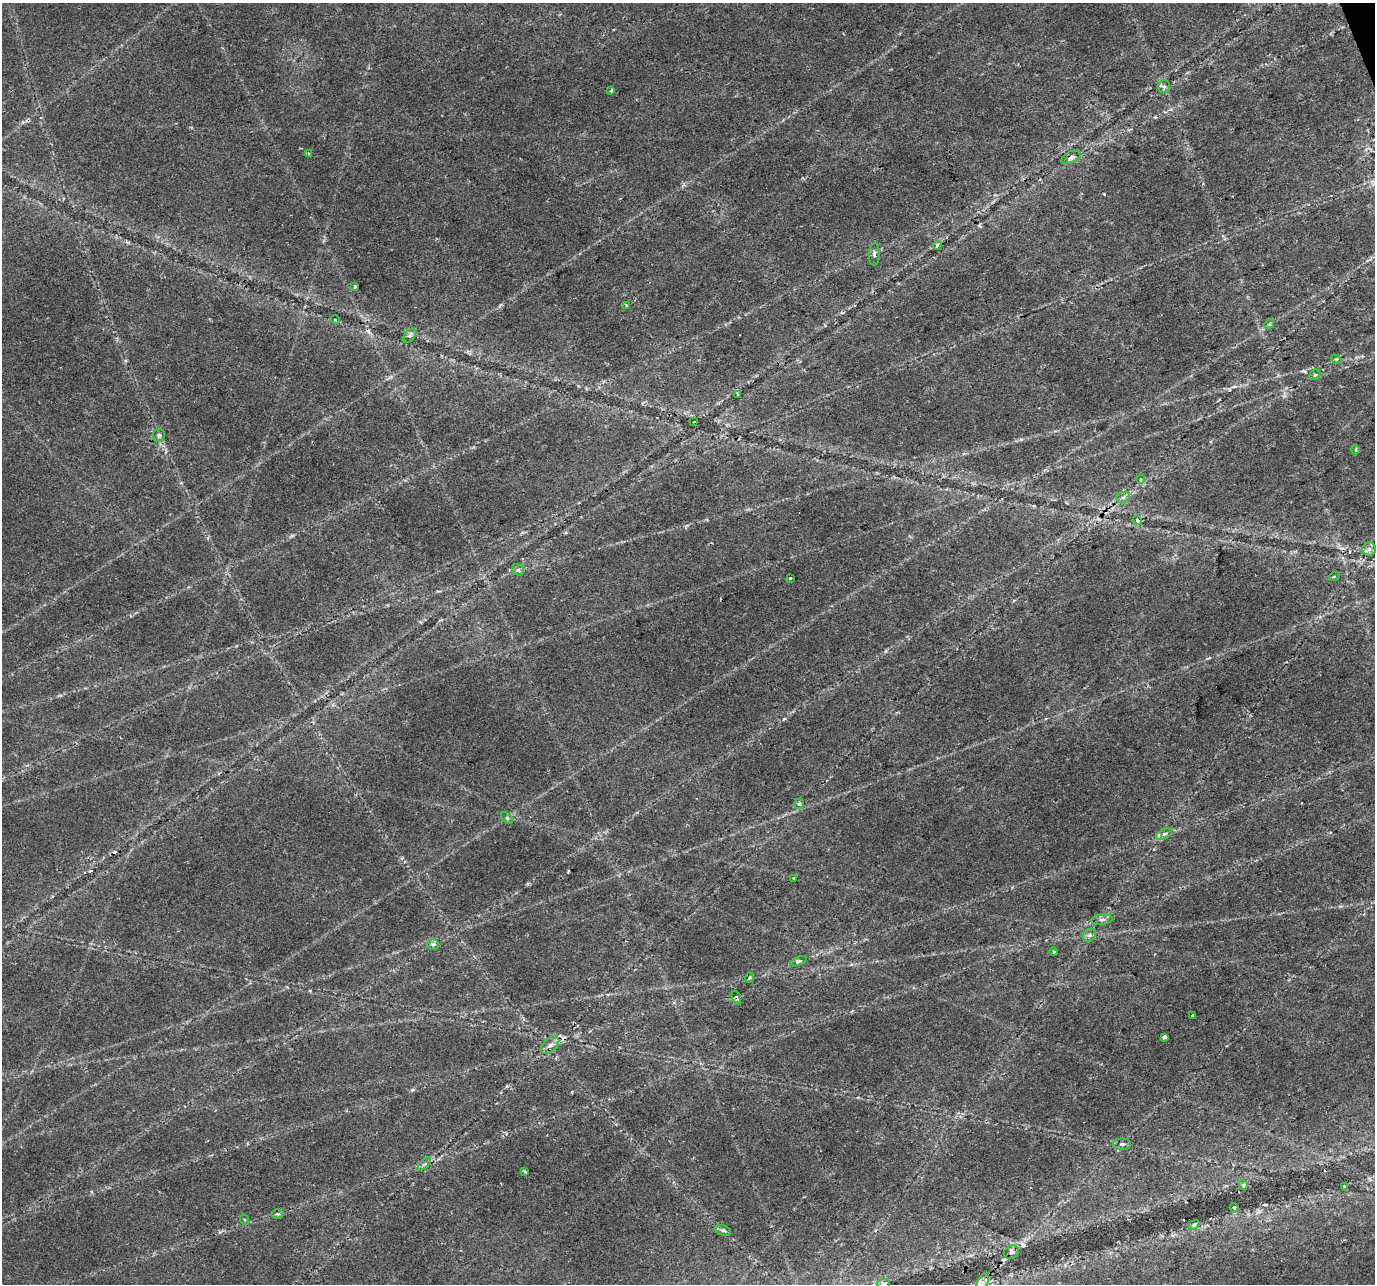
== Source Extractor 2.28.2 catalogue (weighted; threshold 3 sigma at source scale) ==
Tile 10 of 4 x 4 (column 2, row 3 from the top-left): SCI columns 1375-2747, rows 1411-2692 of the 5492 x 5329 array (HDU 1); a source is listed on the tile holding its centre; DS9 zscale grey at full resolution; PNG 1377 x 1286 px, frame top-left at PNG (2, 3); each listed source drawn as its Kron ellipse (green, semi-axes under 4 px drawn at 4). Shown black and unused: <1% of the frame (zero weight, under 2 of 3 exposures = <1% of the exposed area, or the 3 px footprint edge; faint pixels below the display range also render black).
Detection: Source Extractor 2.28.2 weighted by HDU 2 'WHT'; one run over the whole footprint, this tile lists its part. Background 0.0273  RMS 0.0036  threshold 0.0163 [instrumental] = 3 sigma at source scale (4.5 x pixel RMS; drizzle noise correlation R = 1.50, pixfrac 1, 0.0396/0.0396 arcsec/px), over >= 5 px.
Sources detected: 58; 7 cosmic-ray / hot-pixel residue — neither listed nor drawn; the other 51 listed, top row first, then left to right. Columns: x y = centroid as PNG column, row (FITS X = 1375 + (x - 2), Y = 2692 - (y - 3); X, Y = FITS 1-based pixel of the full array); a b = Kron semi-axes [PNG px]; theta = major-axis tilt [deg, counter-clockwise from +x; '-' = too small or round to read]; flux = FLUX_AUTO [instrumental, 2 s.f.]
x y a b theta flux
1164 86 6 5 - 0.92
611 91 4 3 - 0.63
308 153 4 3 - 0.44
1071 157 10 5 28 1.4
937 245 4 3 - 0.47
874 254 11 5 88 1.2
355 287 3 3 - 13
626 305 4 3 - 0.85
335 320 5 3 - 0.33
1269 324 5 4 - 0.49
410 336 8 5 51 1
1336 359 5 3 - 0.37
1315 375 6 5 - 0.64
738 394 3 3 - 0.78
694 422 2 2 - 0.3
159 435 7 6 - 0.88
1355 450 4 4 - 0.48
1140 479 4 3 - 0.35
1123 497 7 5 29 0.97
1137 521 5 4 - 1.7
1369 549 7 7 - 1.4
518 570 6 5 - 0.79
1334 577 5 3 - 0.33
790 578 3 2 - 0.35
799 804 5 4 - 0.77
507 818 7 4 -45 0.6
1164 834 9 5 26 1
794 878 3 2 - 0.4
1102 920 10 5 6 1.2
1089 935 7 5 43 0.95
433 945 6 5 - 0.83
1054 952 4 3 - 0.46
798 961 9 3 21 0.76
750 978 5 3 - 0.42
736 998 7 4 -69 0.9
1193 1016 3 3 - 0.86
1164 1037 4 3 - 1.4
550 1045 11 6 45 2
1122 1144 9 5 0 1.1
424 1164 8 3 45 0.69
525 1171 3 3 - 0.46
1243 1185 5 4 - 0.48
1344 1186 3 3 - 0.29
1234 1207 4 4 - 0.74
277 1214 6 5 - 0.55
245 1220 5 3 - 0.33
1194 1225 6 4 23 0.61
723 1230 8 5 -19 0.86
1012 1252 8 6 27 1.3
982 1283 12 5 63 1.7
884 1284 6 5 - 0.68
Overlapping masked pixels (flux is a lower limit): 3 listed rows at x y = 1071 157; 1137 521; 736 998
Isophote crosses this tile's border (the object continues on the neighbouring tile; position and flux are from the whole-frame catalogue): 2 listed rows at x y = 982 1283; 884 1284
Unlisted compact peaks at least as high as the median listed source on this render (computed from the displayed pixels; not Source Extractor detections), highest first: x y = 1104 194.